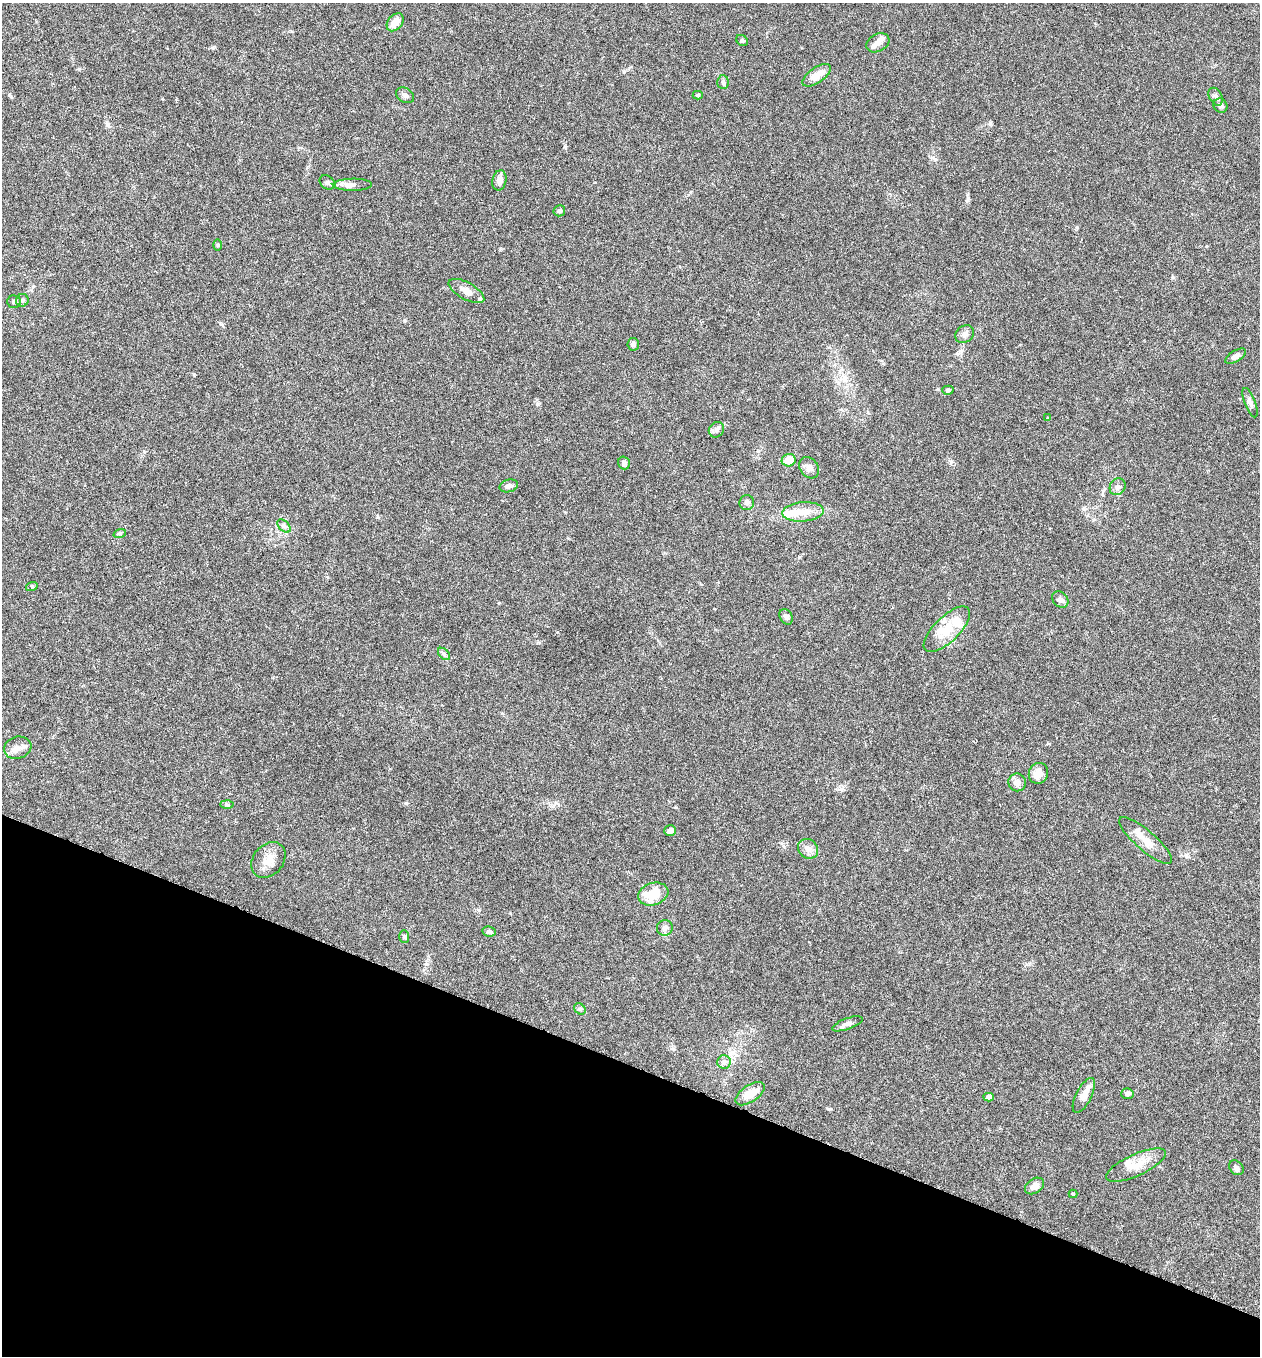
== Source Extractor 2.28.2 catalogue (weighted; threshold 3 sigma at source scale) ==
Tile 15 of 4 x 4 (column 3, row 4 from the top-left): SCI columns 2708-3965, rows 28-1381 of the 5544 x 5467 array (HDU 1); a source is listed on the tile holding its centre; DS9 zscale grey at full resolution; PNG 1262 x 1358 px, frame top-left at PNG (2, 3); each listed source drawn as its Kron ellipse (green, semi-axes under 4 px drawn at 4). Shown black and unused: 21% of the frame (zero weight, under 3 of 6 exposures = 3% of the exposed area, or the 3 px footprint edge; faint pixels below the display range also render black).
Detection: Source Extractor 2.28.2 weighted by HDU 2 'WHT'; one run over the whole footprint, this tile lists its part. Background 0.0173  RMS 0.0019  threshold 0.00788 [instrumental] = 3 sigma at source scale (4.09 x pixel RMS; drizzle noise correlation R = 1.36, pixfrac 0.8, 0.05/0.05 arcsec/px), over >= 5 px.
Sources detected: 67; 2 inside a brighter object's white glare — neither listed nor drawn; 4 inside a brighter listed object's ellipse — not listed separately; the other 61 listed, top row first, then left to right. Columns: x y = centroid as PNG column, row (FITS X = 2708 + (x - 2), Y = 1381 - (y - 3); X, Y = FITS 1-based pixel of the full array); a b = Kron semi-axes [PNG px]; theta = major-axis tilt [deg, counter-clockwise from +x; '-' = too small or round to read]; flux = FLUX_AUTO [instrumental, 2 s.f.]
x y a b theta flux
395 22 10 7 50 1.8
742 40 6 5 - 0.29
878 43 12 8 29 1.1
817 75 16 7 34 1.9
723 82 7 6 - 0.39
405 95 10 7 -31 0.59
698 95 5 4 - 0.23
1216 97 9 6 -62 0.54
1220 106 7 6 - 0.47
499 180 10 7 79 1.1
327 182 8 6 -35 0.48
352 185 19 6 1 0.95
559 211 6 5 - 0.37
217 245 6 4 89 0.2
466 291 20 8 -29 1.5
22 300 6 6 - 0.37
14 302 7 6 - 0.4
965 334 10 8 37 0.79
633 344 6 6 - 0.49
1236 356 11 5 32 0.62
948 390 5 4 - 0.33
1250 403 15 5 -69 0.66
1048 418 4 3 - 0.21
716 430 8 7 - 0.54
789 460 7 6 - 3.3
624 463 6 6 - 0.48
809 468 11 9 -52 0.88
509 486 9 6 15 0.63
1118 487 9 7 55 0.67
747 502 7 7 - 0.5
803 512 21 9 4 2.5
284 526 8 5 -44 0.41
120 533 6 4 18 0.31
32 586 6 4 18 0.2
1060 600 9 7 -43 0.71
786 617 8 6 -60 0.61
947 629 30 12 44 4.1
444 654 7 4 -46 0.35
18 748 14 11 18 1.2
1038 773 10 9 - 1.8
1017 782 9 9 - 1
227 805 6 4 -2 0.29
670 831 6 5 - 0.72
1146 841 34 10 -41 2.5
808 849 10 9 - 1
268 860 20 15 49 2.2
653 894 15 11 18 4.2
665 928 8 8 - 0.71
489 932 7 5 -11 0.45
404 936 6 5 - 0.28
580 1009 6 5 - 0.32
847 1024 16 5 20 0.72
724 1062 6 6 - 0.51
1127 1093 6 5 - 0.57
750 1094 17 8 33 2.5
1084 1095 19 8 63 1.6
989 1097 5 4 - 1
1136 1165 32 10 24 2.9
1236 1168 8 6 -48 0.61
1035 1186 10 7 34 1.3
1073 1194 4 4 - 0.2
Unlisted compact peaks at least as high as the median listed source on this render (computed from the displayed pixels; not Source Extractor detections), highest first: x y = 406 803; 565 146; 968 198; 829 1109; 194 374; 221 324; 537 404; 799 557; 676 807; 624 72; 951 462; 841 789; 1077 227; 673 1049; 479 910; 990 123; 557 632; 213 48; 404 321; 79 69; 499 603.